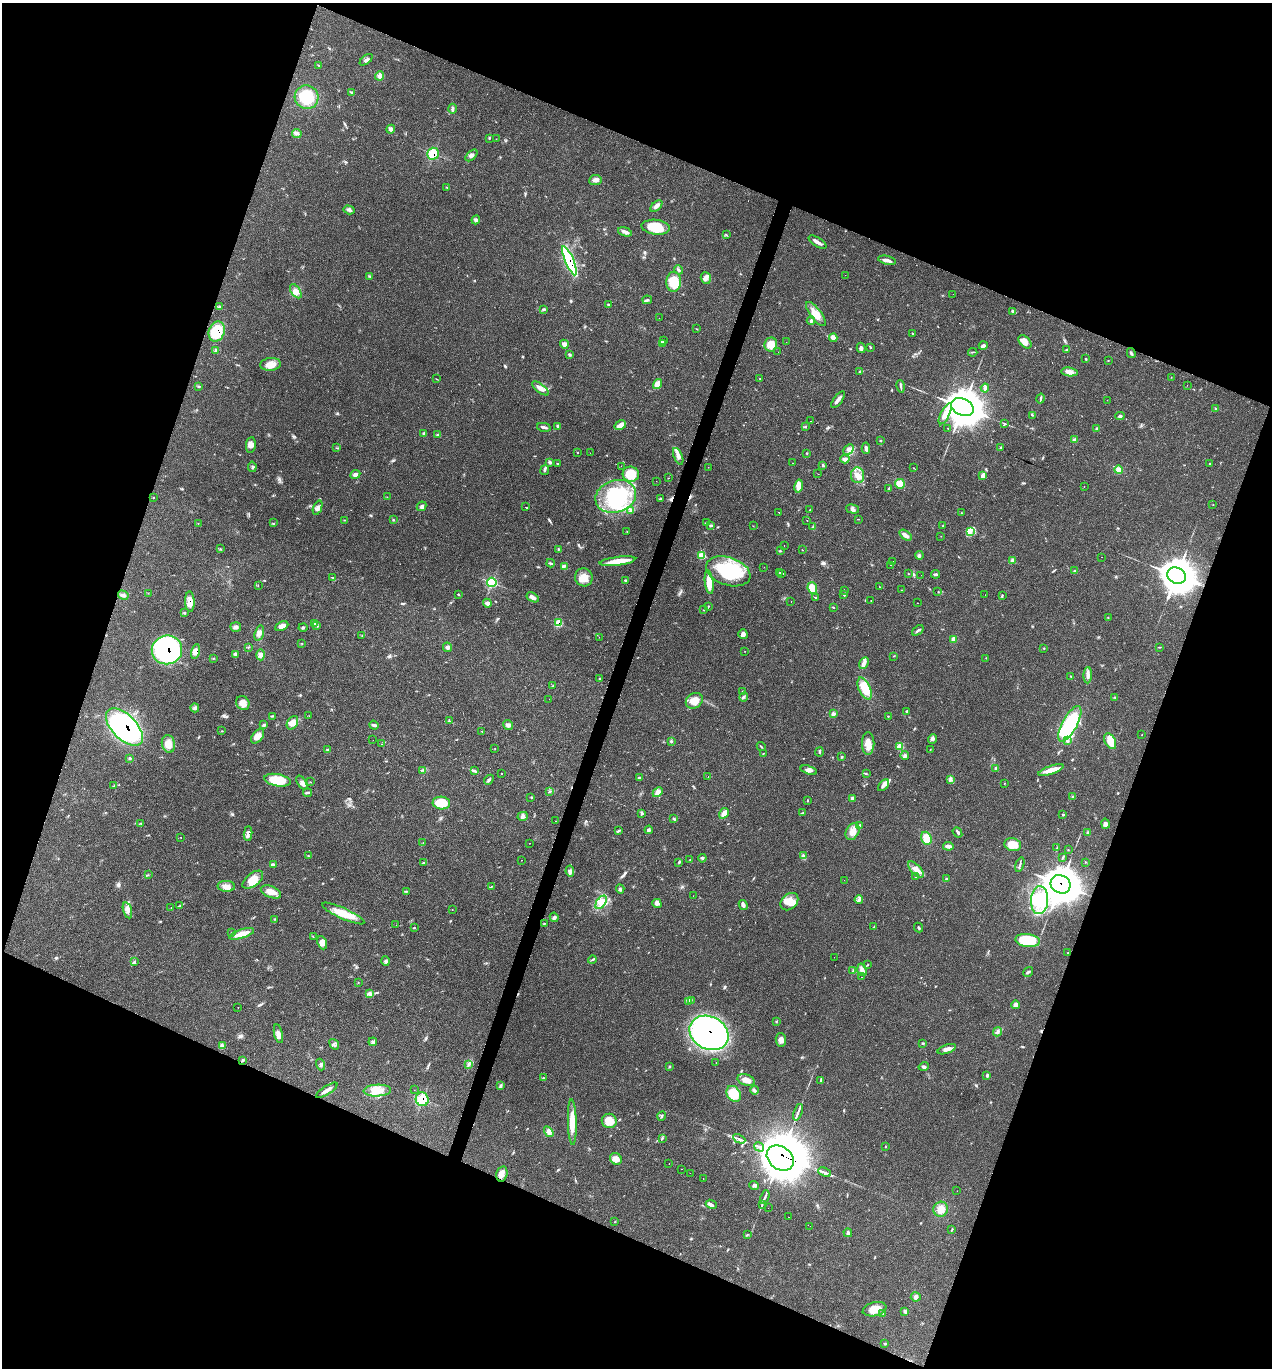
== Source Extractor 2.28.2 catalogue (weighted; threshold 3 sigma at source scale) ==
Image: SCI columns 273-5350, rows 4-5465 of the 5483 x 5469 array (HDU 1 of 3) = the unmasked area's bounding box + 8 px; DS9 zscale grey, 4 x 4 block average (1 PNG px = mean of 4 x 4 image px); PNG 1274 x 1370 px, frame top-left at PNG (2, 3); each listed source drawn as its Kron ellipse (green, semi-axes under 4 px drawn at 4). Shown black and unused: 42% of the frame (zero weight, under 2 of 3 exposures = <1% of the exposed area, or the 3 px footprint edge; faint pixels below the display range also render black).
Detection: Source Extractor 2.28.2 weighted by HDU 2 'WHT'. Background 0.0807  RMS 0.0059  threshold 0.0264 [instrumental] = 3 sigma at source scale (4.5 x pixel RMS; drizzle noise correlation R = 1.50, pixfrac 1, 0.05/0.05 arcsec/px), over >= 5 px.
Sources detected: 506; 3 inside a brighter object's white glare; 12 cosmic-ray / hot-pixel residue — neither listed nor drawn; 6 coinciding with a brighter row at this scale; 35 inside a brighter listed object's ellipse — not listed separately; the other 450 listed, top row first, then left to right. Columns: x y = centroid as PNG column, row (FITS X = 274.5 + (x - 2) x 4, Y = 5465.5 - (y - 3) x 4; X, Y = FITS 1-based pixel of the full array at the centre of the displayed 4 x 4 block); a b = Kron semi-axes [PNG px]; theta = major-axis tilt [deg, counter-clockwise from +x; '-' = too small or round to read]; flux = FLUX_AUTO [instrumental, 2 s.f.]
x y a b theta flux
366 60 7 3 39 9.2
318 65 3 2 - 2.2
380 76 4 3 - 16
351 92 3 2 - 2.4
307 97 12 11 - 120
453 109 5 3 - 6.4
391 129 4 4 - 13
297 133 5 3 - 8.4
489 138 2 2 - 1.9
496 139 2 2 - 0.67
433 154 6 5 - 68
471 155 7 3 43 9.5
595 180 6 5 - 13
447 188 2 2 - 1.4
656 206 7 4 43 13
349 210 6 3 -17 8
476 220 4 3 - 7.6
656 227 14 7 -6 74
625 232 7 3 -18 14
726 235 3 2 - 2.5
817 242 10 3 -33 16
887 260 9 3 -13 20
569 261 15 4 -67 450
679 270 4 2 - 6.3
845 275 2 2 - 1.6
369 276 2 2 - 1.6
706 278 6 5 - 14
674 282 10 7 87 71
296 291 8 4 -55 18
953 294 2 2 - 2
647 300 5 3 - 5.9
609 305 4 2 - 4.2
219 307 4 2 - 3.7
544 310 4 2 - 4.6
1013 311 3 2 - 9.1
816 314 14 5 -52 39
659 318 2 2 - 0.66
811 321 4 3 - 6.6
697 329 3 2 - 1.7
217 332 10 7 68 110
912 333 3 2 - 1.7
833 338 4 4 - 16
664 340 3 2 - 54
786 342 2 2 - 0.93
1025 342 8 5 -48 19
662 343 4 3 - 11
564 344 4 4 - 13
771 345 7 6 - 42
983 346 4 3 - 10
870 347 4 2 - 3
861 348 5 3 - 8.1
216 350 3 2 - 4.3
1066 350 3 2 - 3
778 352 2 2 - 1.5
973 352 4 2 - 2.7
1131 353 5 2 - 5.3
570 355 4 2 - 3.9
1086 359 2 2 - 3
1108 360 2 2 - 1.4
270 364 10 6 6 32
860 371 3 2 - 3.9
1069 372 8 4 -7 18
1171 377 2 2 - 0.95
760 378 2 2 - 1.1
437 379 2 2 - 1.6
658 384 5 3 - 38
1187 385 2 2 - 0.55
198 386 2 2 - 3.3
901 386 6 2 -78 7
540 388 10 4 -38 19
985 388 4 3 - 9.8
1041 399 5 2 - 5.1
838 400 10 2 53 19
1107 400 2 2 - 0.83
962 407 12 8 -24 9100
1216 408 3 2 - 2.4
945 414 12 4 63 40
1032 415 2 2 - 2.9
1120 416 5 3 - 7.9
811 421 2 2 - 0.76
1004 424 3 3 - 3.6
620 425 6 3 31 27
558 426 4 2 - 4
806 426 2 2 - 1.7
544 427 7 2 -12 8.5
948 428 2 2 - 3.1
1096 428 2 2 - 1.8
424 434 3 2 - 3.6
438 434 3 2 - 1.7
1074 440 2 2 - 45
880 441 2 2 - 3.4
251 445 8 5 81 15
336 448 2 2 - 0.94
866 448 5 3 - 9.9
1001 448 4 2 - 4.5
848 449 6 4 44 13
577 453 2 2 - 1.5
590 453 2 2 - 1.3
807 453 2 2 - 3
678 456 9 3 -68 15
845 459 4 3 - 15
550 462 4 3 - 5.4
558 463 3 2 - 1.8
793 463 2 2 - 0.87
1210 463 2 2 - 4.6
823 465 3 2 - 3.7
621 466 2 2 - 0.98
252 467 5 2 - 3.5
708 467 2 2 - 0.69
914 468 3 2 - 1.4
545 470 5 2 - 4
1118 470 4 4 - 21
355 474 5 4 - 9.8
631 474 8 7 - 72
818 474 2 2 - 0.49
858 475 8 6 -85 28
983 476 4 2 - 22
668 478 2 2 - 1
656 481 2 2 - 1.2
900 484 5 5 - 45
799 486 7 4 78 29
1084 487 2 2 - 0.68
889 488 4 2 - 3.5
616 496 21 16 18 240
154 497 2 2 - 1
387 497 2 2 - 1
660 499 4 2 - 2.2
1213 505 2 2 - 1.1
421 506 5 4 - 9.4
526 507 2 2 - 27
318 508 7 3 70 12
852 509 7 3 -16 9.8
810 510 2 2 - 1.9
630 511 3 2 - 2.9
779 512 2 2 - 28
961 513 2 2 - 1.8
393 519 2 2 - 1.2
859 519 2 2 - 1.2
345 520 2 2 - 1.3
807 520 2 2 - 0.9
706 522 3 2 - 2.1
198 523 2 2 - 0.92
274 523 2 2 - 1.3
711 525 3 2 - 5.6
753 526 2 2 - 1.1
813 526 2 2 - 1.6
943 526 2 2 - 1.8
627 531 2 2 - 1.6
970 531 4 3 - 9.8
905 535 7 3 -37 21
941 536 2 2 - 1.1
784 546 2 2 - 0.69
220 549 2 2 - 1.5
558 549 2 2 - 3.7
802 550 2 2 - 1.1
780 551 3 2 - 3.3
702 555 3 2 - 65
919 555 4 3 - 5.8
1102 557 2 2 - 1.6
1013 560 3 3 - 21
617 561 18 4 7 64
893 562 2 2 - 1.1
550 563 4 2 - 4.2
891 565 2 2 - 0.59
564 567 3 3 - 19
764 567 2 2 - 0.64
728 571 23 14 -18 250
1075 571 2 2 - 29
779 572 2 2 - 49
781 573 2 2 - 12
909 574 2 2 - 1.2
936 574 4 2 - 6.1
921 575 2 2 - 0.78
1177 576 9 8 - 7900
584 577 9 8 - 35
333 578 2 2 - 1.7
625 580 3 2 - 3.8
492 582 5 4 - 120
709 582 12 3 -83 62
258 585 3 2 - 1.6
880 587 2 2 - 1.4
812 588 6 4 -68 46
845 590 3 2 - 2.8
901 590 2 2 - 0.89
938 591 2 2 - 0.95
148 593 2 2 - 0.81
458 594 3 2 - 2.1
123 595 5 3 - 8.9
844 595 2 2 - 3.1
985 595 2 2 - 0.65
1002 595 3 2 - 2.8
533 597 6 3 -31 15
815 597 4 2 - 96
791 601 2 2 - 1.7
871 601 2 2 - 1.6
190 602 10 4 -87 32
487 603 4 2 - 9.5
918 603 2 2 - 3.3
708 606 2 2 - 1.6
833 607 3 2 - 2.4
704 610 2 2 - 1.6
185 612 2 2 - 1.5
1108 617 2 2 - 1.6
558 623 4 3 - 43
314 624 3 2 - 3
317 625 3 2 - 4.7
282 626 7 4 27 17
236 627 5 4 - 12
303 627 4 2 - 4.2
918 630 6 2 39 5.7
259 633 8 4 74 15
743 634 5 4 - 11
362 635 2 2 - 1.5
599 637 2 2 - 1
953 639 2 2 - 31
301 643 2 2 - 1
248 647 2 2 - 1.4
447 647 5 3 - 9
1160 647 2 2 - 1.3
1043 648 2 2 - 1.8
167 650 15 14 - 620
196 651 7 4 77 24
745 651 2 2 - 0.89
236 654 4 2 - 3.8
261 655 5 4 - 17
894 656 2 2 - 1.3
213 658 2 2 - 1.5
986 658 2 2 - 1.5
864 663 6 4 62 16
1088 675 8 3 89 15
1071 676 3 2 - 1.9
599 678 3 2 - 1.8
553 686 3 2 - 2.2
865 688 12 6 -65 75
743 692 3 2 - 3.4
743 697 5 2 - 5.2
1114 697 2 2 - 1.8
549 699 2 2 - 0.37
694 701 9 7 33 45
243 703 7 6 - 27
195 708 4 2 - 6.4
907 711 3 2 - 3.4
833 714 4 3 - 7.7
273 716 4 2 - 2.8
309 716 2 2 - 0.86
888 716 2 2 - 1.8
449 721 3 2 - 2.1
292 723 7 5 59 28
1070 724 20 7 62 350
264 725 4 3 - 5
374 725 5 3 - 7.4
508 725 5 3 - 9.9
124 727 23 12 -45 970
222 731 2 2 - 1.6
482 731 2 2 - 0.89
1142 735 2 2 - 1.4
258 736 8 5 50 26
933 739 5 4 - 9.1
373 740 2 2 - 0.71
671 741 3 2 - 3.6
1067 741 3 3 - 5.9
1110 741 8 5 -62 41
868 743 11 6 -90 34
168 744 9 6 -79 34
382 744 2 2 - 7.1
900 746 2 2 - 63
761 747 5 2 - 3.3
495 748 2 2 - 0.86
930 749 2 2 - 0.9
327 750 3 2 - 2.5
819 752 4 2 - 4
763 753 3 2 - 1.7
905 756 4 4 - 9.9
842 757 3 2 - 3.2
130 758 3 2 - 2.5
996 768 3 2 - 3.8
423 770 2 2 - 3.2
809 770 8 3 -17 14
1051 770 13 3 19 37
475 771 4 3 - 5.2
501 773 2 2 - 2.1
866 774 2 2 - 1.8
708 777 2 2 - 6.5
640 778 4 2 - 3.7
950 779 3 2 - 4.8
277 780 13 6 -11 120
489 780 5 2 - 6.4
311 782 2 2 - 0.75
302 783 8 3 -59 13
1004 783 2 2 - 1.4
883 785 7 3 48 12
114 786 2 2 - 1.5
549 791 3 2 - 2.7
658 792 6 4 47 11
308 793 4 3 - 5.1
1073 796 3 2 - 2.4
531 797 2 2 - 2
852 798 3 3 - 11
807 800 2 2 - 2
441 803 8 6 -3 90
642 813 4 2 - 3.4
724 813 6 3 59 28
803 813 4 2 - 3.3
1063 815 2 2 - 4.4
523 816 5 3 - 8.4
674 819 3 2 - 3.6
555 821 2 2 - 1.1
141 823 2 2 - 1.4
1105 824 5 4 - 11
860 826 4 2 - 6
649 830 4 3 - 5.4
618 831 4 2 - 4.5
852 832 9 6 60 29
957 832 6 2 -52 6.3
1088 833 3 2 - 4
248 834 7 3 87 16
181 837 2 2 - 1
926 838 7 5 -70 42
423 843 2 2 - 1.3
530 843 2 2 - 0.66
1013 845 8 6 -16 54
948 846 5 3 - 13
1057 848 4 2 - 3.8
1068 850 2 2 - 1.9
308 855 2 2 - 1.6
804 856 4 2 - 4.3
1063 857 4 2 - 6
702 858 4 3 - 5.3
521 860 2 2 - 1.6
690 860 2 2 - 0.73
679 862 3 2 - 2.8
1086 862 2 2 - 1.1
423 863 4 2 - 3
1020 864 7 2 72 6.3
273 865 3 2 - 3.9
916 869 10 5 -47 23
570 871 5 4 - 12
148 875 2 2 - 1.1
916 877 2 2 - 1.3
946 879 3 2 - 3.5
253 880 12 6 38 53
844 880 2 2 - 0.67
1061 884 10 9 - 7100
226 886 8 5 -3 21
491 886 2 2 - 1.1
620 889 5 3 - 5.8
406 891 3 2 - 2.4
271 892 11 5 -22 30
693 896 2 2 - 1.7
859 899 5 2 - 6.5
1039 900 14 8 86 88
601 902 7 4 55 22
789 902 10 7 44 39
657 903 5 4 - 12
180 905 3 2 - 2.4
743 905 5 3 - 9.3
171 908 2 2 - 0.89
452 909 2 2 - 1.1
127 910 8 4 -75 15
343 913 23 5 -24 74
554 917 5 2 - 6
275 919 2 2 - 1.2
544 923 2 2 - 1.4
396 925 2 2 - 1.1
414 927 2 2 - 1.8
874 927 2 2 - 1
919 928 5 2 - 4.2
232 933 2 2 - 0.77
242 934 13 4 17 42
313 937 2 2 - 0.64
1028 940 12 6 -7 150
322 943 7 4 -68 26
1068 952 2 2 - 1.6
834 957 2 2 - 1.2
592 960 4 2 - 4.5
386 961 4 3 - 7.8
134 962 3 2 - 3.8
867 965 3 2 - 2.5
853 970 3 2 - 2.3
862 970 6 4 -73 15
1028 972 5 2 - 6.7
861 977 2 2 - 2.6
358 983 2 2 - 1.4
369 994 4 3 - 13
691 1000 3 3 - 5.7
688 1002 3 2 - 4
1015 1005 4 4 - 12
238 1007 2 2 - 1.6
776 1021 2 2 - 1.6
997 1032 4 2 - 5.9
709 1033 20 16 -28 960
278 1034 9 3 -77 14
781 1040 7 5 -81 18
373 1042 4 2 - 4.6
922 1043 3 2 - 1.9
334 1044 6 4 -54 11
222 1045 3 2 - 4.5
947 1049 10 3 20 23
242 1060 3 2 - 2.6
716 1063 2 2 - 2.5
320 1065 6 2 -70 4.3
468 1065 2 2 - 2.3
670 1067 2 2 - 1.5
924 1067 5 3 - 5.9
987 1075 4 2 - 4.9
543 1078 3 2 - 2.5
746 1080 9 5 -19 23
821 1080 4 2 - 4.3
501 1085 3 2 - 3.4
327 1090 12 3 32 20
414 1090 2 2 - 0.6
754 1090 4 2 - 5.9
377 1091 14 6 2 43
734 1094 8 6 -55 98
422 1099 7 6 - 77
798 1112 8 2 71 11
662 1116 4 2 - 4
609 1121 7 7 - 48
572 1122 23 4 -88 58
549 1132 6 4 -56 19
662 1138 4 2 - 3.5
739 1139 6 2 -26 7
759 1147 5 2 - 6.4
885 1147 2 2 - 1.7
780 1158 15 11 -37 8200
616 1159 6 5 - 23
669 1164 2 2 - 3.2
681 1169 2 2 - 1
825 1172 7 2 -22 8.5
690 1173 2 2 - 2.1
502 1174 8 5 75 21
703 1179 2 2 - 1.7
754 1185 5 3 - 7.4
957 1191 2 2 - 0.87
765 1197 7 2 70 8.4
711 1204 5 3 - 8.2
762 1205 4 2 - 4.2
768 1208 2 2 - 0.74
941 1209 7 7 - 32
789 1217 2 2 - 3.2
615 1221 2 2 - 1.1
810 1226 2 2 - 0.54
952 1230 3 2 - 3
848 1233 4 3 - 7.1
747 1235 2 2 - 1.8
916 1297 5 4 - 13
875 1309 12 6 15 55
905 1311 4 3 - 6
883 1313 3 3 - 5
885 1343 4 2 - 2.2
Overlapping masked pixels (flux is a lower limit): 13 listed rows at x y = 433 154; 569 261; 217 332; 190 602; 558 623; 167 650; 196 651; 124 727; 1061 884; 709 1033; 422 1099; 759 1147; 780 1158
Diffuse or blended objects may show on this block-average render without a row.